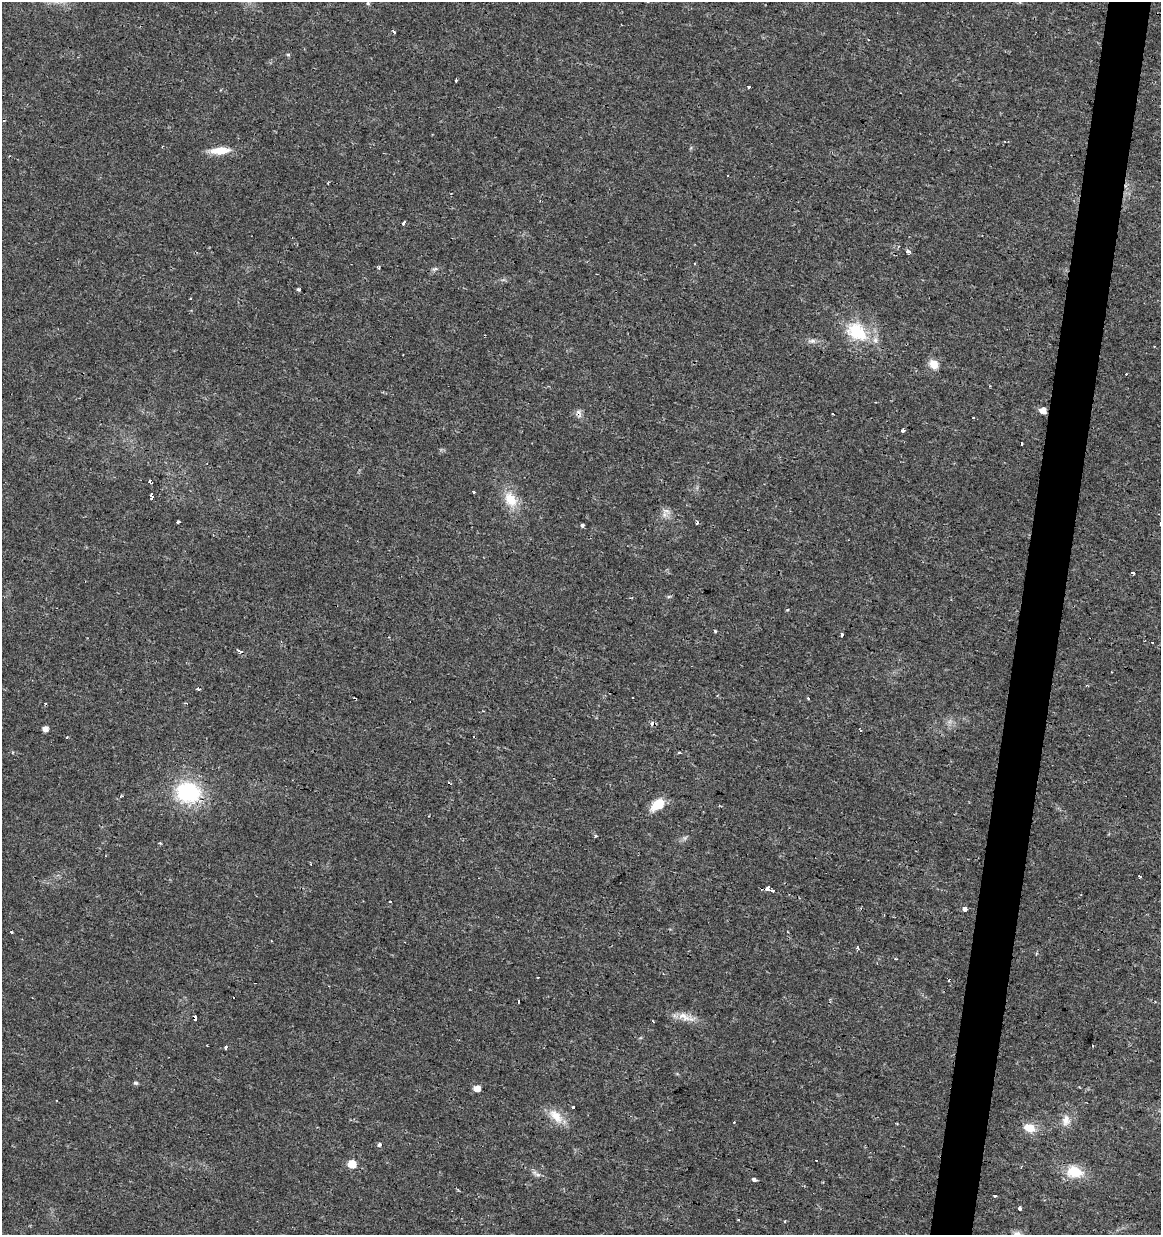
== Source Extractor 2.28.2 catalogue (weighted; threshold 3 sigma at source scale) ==
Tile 10 of 4 x 4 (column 2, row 3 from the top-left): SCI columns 1445-2603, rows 1234-2466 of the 5145 x 4941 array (HDU 1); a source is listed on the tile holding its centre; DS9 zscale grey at full resolution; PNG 1163 x 1237 px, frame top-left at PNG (2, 2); no overlay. Shown black and unused: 4% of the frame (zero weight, under 2 of 3 exposures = <1% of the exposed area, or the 3 px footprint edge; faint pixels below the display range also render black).
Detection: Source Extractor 2.28.2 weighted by HDU 2 'WHT'; one run over the whole footprint, this tile lists its part. Background 0.0131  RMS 0.003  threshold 0.0136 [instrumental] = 3 sigma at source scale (4.5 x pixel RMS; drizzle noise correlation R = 1.50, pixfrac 1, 0.0396/0.0396 arcsec/px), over >= 5 px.
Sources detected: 88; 18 cosmic-ray / hot-pixel residue — not listed; the other 70 listed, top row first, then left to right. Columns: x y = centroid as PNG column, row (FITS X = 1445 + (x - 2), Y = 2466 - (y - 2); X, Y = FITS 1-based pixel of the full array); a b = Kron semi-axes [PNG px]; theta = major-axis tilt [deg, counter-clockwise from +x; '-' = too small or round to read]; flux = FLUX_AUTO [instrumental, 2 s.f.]
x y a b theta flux
368 3 6 5 - 0.44
394 31 3 3 - 1.6
288 55 6 3 -20 0.35
456 80 3 3 - 1.1
748 86 3 3 - 1.6
220 151 24 8 4 5.3
404 223 4 3 - 4.7
908 252 4 3 - 1.8
694 264 3 3 - 0.87
379 267 6 3 -83 0.68
435 269 9 4 22 0.66
298 289 4 3 - 0.83
857 332 31 21 -37 14
812 341 12 6 1 1.2
934 364 10 9 - 3.6
1043 410 6 5 - 2.5
579 413 13 7 -75 1.3
833 414 3 3 - 0.5
903 430 3 3 - 1.7
1021 444 3 3 - 1.7
150 482 4 3 - 0.76
473 491 3 3 - 1.7
152 496 3 3 - 83
511 499 23 16 -58 6.5
666 511 13 6 -25 1.5
178 522 4 2 - 0.45
697 523 3 3 - 1
582 525 4 3 - 0.74
1133 573 4 3 - 3
669 596 6 4 19 0.41
787 610 4 3 - 0.31
715 631 3 3 - 0.9
842 634 3 3 - 1.4
239 651 5 3 - 2.5
198 689 4 3 - 0.57
808 698 3 3 - 0.67
45 729 5 4 - 2
188 792 23 18 -12 27
658 805 15 9 35 6.6
595 836 4 3 - 0.47
685 837 7 4 20 0.6
311 864 3 2 - 0.27
1140 876 3 2 - 0.38
768 889 3 3 - 6.7
772 890 3 3 - 3.2
390 902 3 3 - 0.93
964 909 4 3 - 3.1
11 932 3 3 - 1.4
858 948 5 2 - 0.4
233 998 3 3 - 0.87
519 1001 3 2 - 0.54
684 1017 22 10 -17 3.7
195 1018 5 3 - 1.8
653 1021 3 2 - 0.27
1093 1046 3 2 - 0.24
225 1047 4 3 - 0.51
136 1083 6 4 -16 0.51
476 1088 5 5 - 3.1
573 1107 3 3 - 9.8
556 1117 25 11 -39 4.8
1066 1120 16 11 88 2.7
1029 1128 15 10 -16 4.3
379 1145 5 4 - 0.84
352 1164 6 6 - 5.8
1074 1172 21 14 -12 7.6
536 1174 16 5 -30 1.2
754 1179 4 4 - 1
995 1196 3 3 - 0.75
1020 1208 3 3 - 4.6
1017 1234 11 8 -14 1.5
Overlapping masked pixels (flux is a lower limit): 4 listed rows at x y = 579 413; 239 651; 188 792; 195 1018
Isophote crosses this tile's border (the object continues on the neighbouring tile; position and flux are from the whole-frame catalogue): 1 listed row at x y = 1017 1234